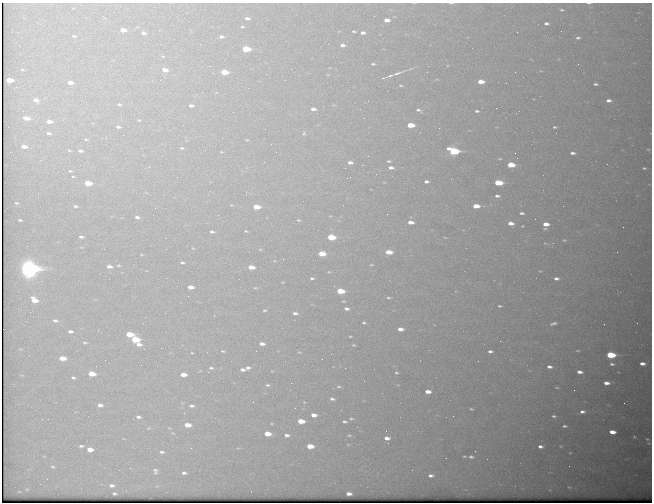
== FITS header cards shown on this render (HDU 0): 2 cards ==
NAXIS1  =                  650 / Width of table row in bytes
NAXIS2  =                  500 / Number of rows in table

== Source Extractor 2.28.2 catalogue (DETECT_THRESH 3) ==
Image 650 x 500 px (HDU 0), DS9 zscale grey, 1 PNG px = 1 image px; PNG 654 x 504 px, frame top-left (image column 1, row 500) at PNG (2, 3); no overlay
Background 584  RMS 3.2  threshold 9.48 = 3 sigma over >= 5 px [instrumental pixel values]
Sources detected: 228; all 228 listed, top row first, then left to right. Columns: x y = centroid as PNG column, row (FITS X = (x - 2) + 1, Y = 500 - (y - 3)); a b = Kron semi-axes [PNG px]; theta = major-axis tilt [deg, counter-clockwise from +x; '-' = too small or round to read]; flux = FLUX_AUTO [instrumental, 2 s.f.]
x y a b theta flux
451 3 7 3 1 290
589 3 6 2 -1 240
562 10 6 4 0 380
114 12 2 2 - 92
374 16 2 2 - 91
247 18 6 4 -9 700
387 20 5 4 - 1700
546 23 5 4 - 620
242 26 5 3 - 250
123 30 5 4 - 2100
354 32 4 3 - 360
143 33 6 4 -14 640
363 33 5 4 - 770
74 36 6 4 -10 320
221 37 6 4 -4 590
578 38 6 4 9 460
200 44 2 2 - 110
19 45 2 2 - 120
342 45 6 4 -3 830
430 45 2 2 - 230
246 49 6 4 -5 8600
373 64 4 3 - 310
165 70 6 4 -7 1700
224 72 5 4 - 4700
515 72 2 2 - 88
397 73 11 3 21 740
266 74 2 2 - 350
390 76 4 2 - 330
383 78 2 2 - 130
9 80 5 3 - 4000
160 80 2 2 - 110
481 81 5 4 - 2500
70 83 5 3 - 1400
596 84 6 3 -5 420
401 85 4 2 - 190
67 93 2 2 - 140
36 100 5 3 - 930
609 100 6 4 -3 850
119 104 5 4 - 400
191 106 6 4 -4 660
323 106 2 2 - 220
313 109 5 3 - 900
418 110 5 3 - 400
23 111 2 2 - 130
477 111 4 3 - 360
26 118 6 3 -14 1500
139 120 5 4 - 240
49 121 5 3 - 1400
410 125 5 4 - 4700
118 127 5 3 - 500
555 127 4 3 - 290
439 128 2 2 - 100
48 133 6 3 -6 450
304 133 4 3 - 250
106 138 2 2 - 130
86 139 4 4 - 230
247 140 5 3 - 180
24 146 6 4 -9 1300
142 148 2 2 - 920
182 148 6 5 - 420
648 149 3 2 - 130
69 150 5 4 - 230
80 151 5 4 - 550
454 151 7 4 -12 21000
10 152 2 2 - 120
221 152 5 4 - 230
572 153 5 3 - 680
368 156 2 2 - 110
500 159 6 4 -5 280
388 161 4 3 - 270
350 162 5 3 - 850
607 164 2 2 - 340
511 165 6 4 -2 5700
149 167 3 3 - 160
345 168 2 2 - 89
391 168 5 3 - 770
644 168 3 3 - 240
70 171 5 4 - 290
73 176 3 2 - 180
426 181 4 3 - 570
88 183 5 4 - 5000
498 183 6 4 -3 8400
246 195 3 2 - 180
497 196 6 4 -1 580
16 203 6 4 -17 340
231 205 4 3 - 160
75 206 4 3 - 370
476 206 6 4 -3 3200
256 207 5 4 - 4000
522 213 6 3 -5 480
218 215 3 2 - 170
137 217 4 3 - 600
535 219 2 2 - 130
20 220 4 3 - 350
298 220 4 3 - 200
410 222 5 3 - 1600
511 223 6 4 -6 1400
546 224 5 4 - 2000
522 226 3 3 - 180
623 227 2 2 - 400
545 229 6 4 11 320
246 231 3 3 - 190
212 232 4 3 - 410
81 237 5 3 - 520
331 237 6 4 -4 8600
445 238 5 3 - 180
564 240 6 5 - 310
545 243 6 3 -2 220
193 248 3 3 - 130
260 249 5 3 - 200
389 252 6 4 -4 2700
322 254 5 4 - 4300
274 261 5 3 - 170
182 262 4 3 - 310
118 265 4 3 - 210
371 265 3 2 - 150
109 266 5 3 - 1100
251 267 5 3 - 2600
29 268 9 8 - 100000
329 272 4 2 - 170
312 278 4 3 - 330
556 278 5 4 - 710
283 282 5 3 - 180
190 287 5 3 - 1800
255 288 6 3 -7 250
340 291 5 4 - 6600
188 296 2 2 - 91
388 298 5 2 - 270
34 300 7 5 -33 2800
343 301 3 2 - 170
499 306 4 3 - 270
346 309 5 3 - 630
264 310 5 4 - 320
165 313 2 2 - 120
295 313 6 4 -3 640
55 321 8 5 -11 650
364 323 4 3 - 270
553 323 6 3 16 500
604 324 2 2 - 460
400 329 5 3 - 1400
70 331 6 4 -5 680
129 334 6 4 -5 6000
350 336 4 2 - 200
135 339 6 4 -5 9600
500 341 2 2 - 94
85 343 6 4 0 320
139 344 7 5 -6 1100
262 344 6 4 -6 1000
354 345 4 3 - 240
20 349 4 4 - 210
223 351 7 4 -17 340
256 351 2 2 - 93
490 351 6 4 -3 610
578 351 4 2 - 200
299 352 6 4 -11 230
192 353 3 3 - 160
331 354 2 2 - 340
611 355 6 4 -4 12000
62 358 6 4 -5 2800
478 361 2 2 - 360
612 364 4 3 - 420
642 364 5 3 - 940
141 365 2 2 - 140
549 367 5 3 - 770
211 368 6 4 0 370
248 368 5 4 - 660
242 370 5 3 - 730
208 372 2 2 - 160
580 372 5 3 - 1100
396 373 4 4 - 290
92 374 6 4 -4 4100
183 374 5 4 - 2100
73 378 4 3 - 340
291 383 3 2 - 200
606 383 5 3 - 1200
267 385 6 4 -3 400
338 386 6 4 -7 300
557 388 5 2 - 200
574 390 2 2 - 120
428 392 5 4 - 1800
332 399 5 3 - 480
253 402 2 2 - 140
304 402 4 3 - 180
100 405 5 3 - 900
192 406 6 4 0 500
295 408 3 3 - 110
471 409 4 3 - 240
582 412 7 5 4 830
184 413 3 3 - 220
314 415 5 4 - 1600
453 416 2 2 - 110
554 416 6 4 -7 420
138 417 5 3 - 550
42 419 2 2 - 280
133 419 2 2 - 230
351 419 5 3 - 280
301 421 6 4 -6 4200
344 421 4 3 - 360
187 425 5 4 - 2400
565 426 6 3 -4 440
148 428 6 4 1 270
386 431 2 2 - 530
612 432 6 4 -6 2100
172 433 6 4 -71 270
267 434 6 4 -7 3200
287 435 7 5 -5 810
349 435 4 3 - 210
634 437 3 2 - 160
387 438 5 3 - 1000
647 439 3 2 - 170
81 446 5 3 - 390
310 446 6 4 -6 3700
540 446 5 4 - 750
561 446 5 4 - 230
90 449 5 4 - 2000
475 451 2 2 - 480
162 452 6 4 -1 480
464 456 4 2 - 210
471 457 5 3 - 450
569 466 2 2 - 89
53 467 6 5 - 390
155 471 7 5 -82 580
184 473 5 4 - 570
431 475 5 3 - 580
112 485 7 5 -1 800
569 487 7 4 -23 310
114 493 4 3 - 340
349 494 5 3 - 1100
At the frame edge (FLAGS 8, measured only in part): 2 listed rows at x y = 451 3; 589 3